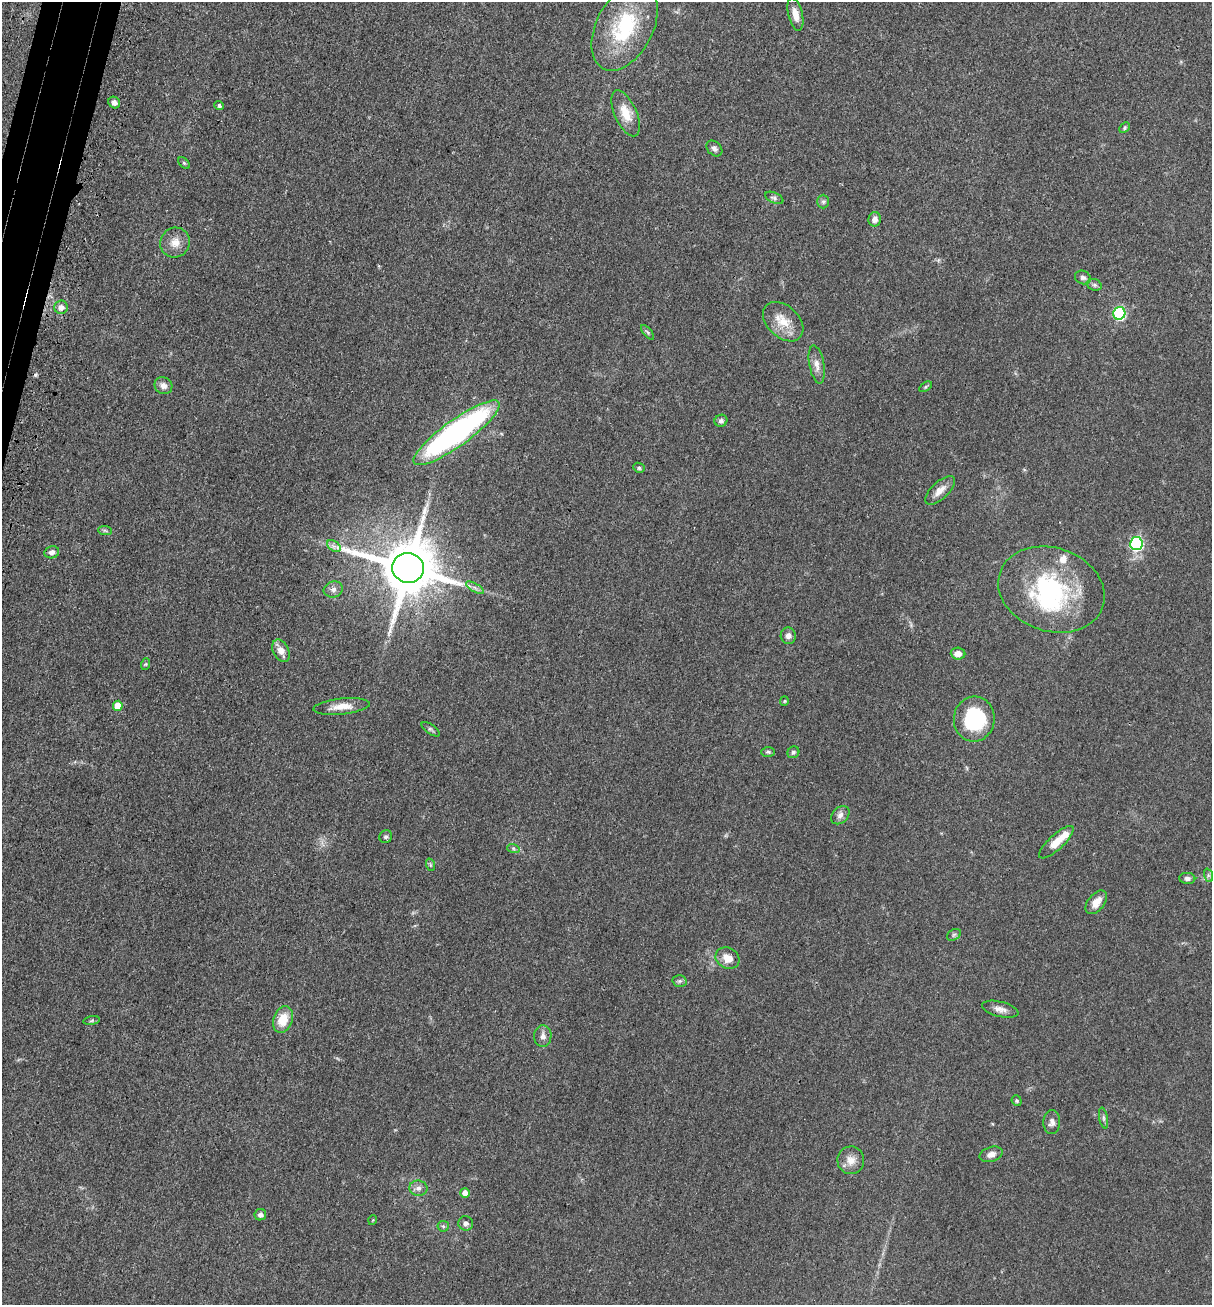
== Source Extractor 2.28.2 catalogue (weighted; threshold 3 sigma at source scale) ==
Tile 11 of 4 x 4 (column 3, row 3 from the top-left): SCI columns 2624-3833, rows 1374-2676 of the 5369 x 5354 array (HDU 1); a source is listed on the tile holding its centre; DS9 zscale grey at full resolution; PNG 1214 x 1307 px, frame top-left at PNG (2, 2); each listed source drawn as its Kron ellipse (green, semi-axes under 4 px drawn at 4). Shown black and unused: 2% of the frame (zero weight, under 3 of 4 exposures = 6% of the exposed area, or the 3 px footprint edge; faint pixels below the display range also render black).
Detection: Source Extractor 2.28.2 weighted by HDU 2 'WHT'; one run over the whole footprint, this tile lists its part. Background 0.0449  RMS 0.005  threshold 0.0225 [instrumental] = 3 sigma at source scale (4.5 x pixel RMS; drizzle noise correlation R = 1.50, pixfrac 1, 0.05/0.05 arcsec/px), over >= 5 px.
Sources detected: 76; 2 inside a brighter object's white glare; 1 cosmic-ray / hot-pixel residue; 1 long thin detection or spike segment (spike, bleed or trail) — neither listed nor drawn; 2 inside a brighter listed object's ellipse — not listed separately; the other 70 listed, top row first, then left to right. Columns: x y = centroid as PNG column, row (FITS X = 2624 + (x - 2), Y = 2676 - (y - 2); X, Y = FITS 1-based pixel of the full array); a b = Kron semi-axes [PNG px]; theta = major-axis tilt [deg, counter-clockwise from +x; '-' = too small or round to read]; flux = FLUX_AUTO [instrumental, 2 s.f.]
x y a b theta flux
795 14 17 7 -77 4.9
625 27 47 28 62 39
114 103 6 5 - 2.1
219 105 5 4 - 1.2
626 113 24 11 -66 8.7
1125 128 6 4 44 0.76
714 148 9 6 -43 1.8
184 163 7 4 -45 0.75
774 198 9 5 -25 1.2
823 202 7 6 - 1.1
875 219 7 6 - 2.6
175 243 15 14 - 5.5
1083 277 8 6 -22 1.7
1094 285 7 5 -20 1
61 307 7 6 - 2.9
1119 313 6 6 - 58
783 322 23 16 -44 9.5
647 332 9 4 -51 0.87
817 365 19 7 -80 3.5
163 386 9 8 - 2.8
925 387 7 4 33 0.77
721 421 6 6 - 1.2
456 433 52 13 36 130
639 468 6 5 - 0.96
940 490 19 8 43 4.5
105 530 7 4 -2 0.89
1136 543 6 6 - 75
334 546 7 5 -34 1.6
52 552 7 6 - 2
408 568 16 14 -12 3400
475 588 10 4 -30 1.5
333 589 10 8 18 2.2
1051 590 54 42 -18 58
788 636 8 7 - 2.4
281 651 12 7 -63 4.5
958 654 7 6 - 3.1
146 664 6 4 71 0.61
784 701 5 4 - 0.56
118 706 5 5 - 7.1
342 706 28 8 6 6.2
974 719 22 20 84 34
431 729 10 4 -36 1
768 752 7 5 -2 0.9
793 752 6 5 - 1.1
840 815 10 7 45 2.5
386 837 6 6 - 1.2
1056 842 22 7 42 7.2
513 848 6 4 -19 0.71
431 865 6 4 -70 0.72
1208 875 7 4 -72 1
1187 878 8 5 -3 1.6
1096 902 14 8 51 5.1
954 935 7 5 31 1.1
727 958 12 10 -28 5.4
679 981 7 6 - 1
1000 1009 18 7 -13 3.3
283 1019 13 9 71 9.7
92 1021 8 4 9 0.84
543 1036 11 8 88 2.6
1017 1101 5 5 - 0.75
1104 1118 10 4 -79 1.2
1052 1122 12 8 89 2.4
991 1154 12 7 17 3.1
851 1160 14 13 - 4.8
418 1188 9 7 -6 2.1
465 1193 5 5 - 4.4
260 1215 6 5 - 1.6
373 1220 5 3 - 0.41
466 1223 7 7 - 1.6
443 1226 6 5 - 0.88